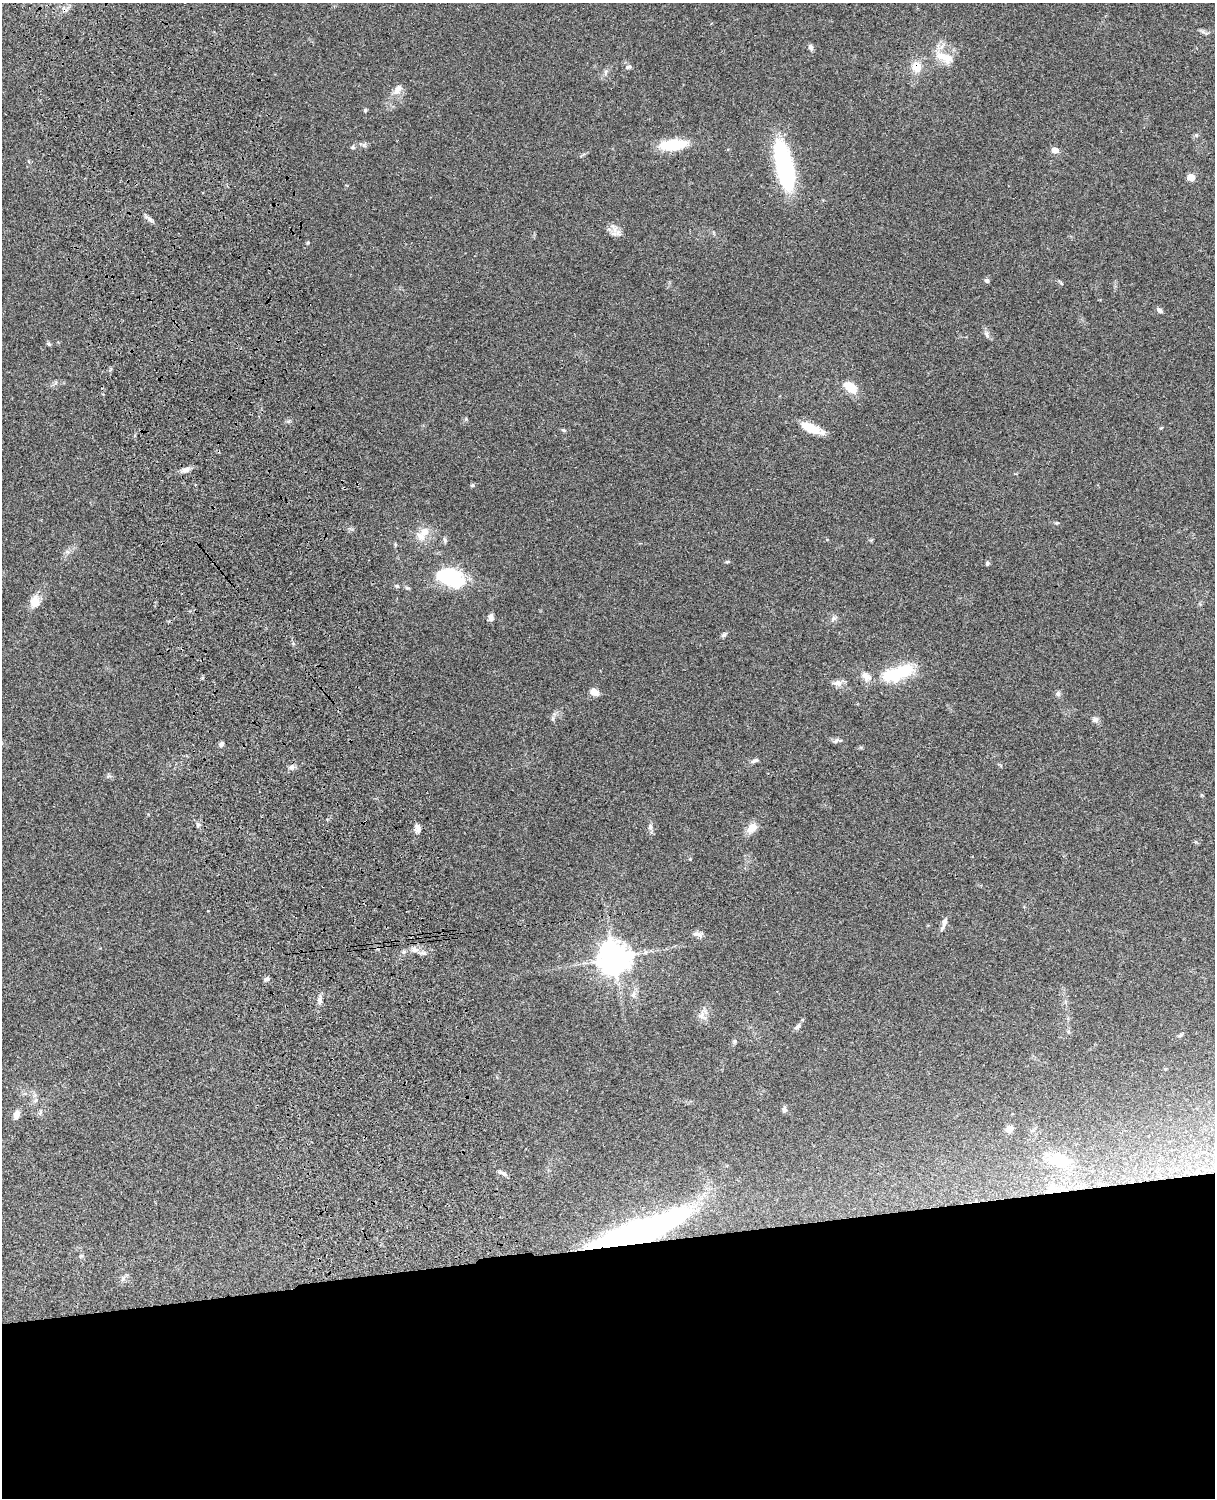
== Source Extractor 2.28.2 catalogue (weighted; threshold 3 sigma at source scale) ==
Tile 11 of 4 x 3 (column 3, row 3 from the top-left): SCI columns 2546-3758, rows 277-1772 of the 5089 x 4927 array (HDU 1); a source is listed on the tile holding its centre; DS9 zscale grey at full resolution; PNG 1217 x 1500 px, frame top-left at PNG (2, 3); no overlay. Shown black and unused: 17% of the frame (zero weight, under 3 of 4 exposures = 6% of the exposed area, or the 3 px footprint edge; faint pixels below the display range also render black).
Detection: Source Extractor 2.28.2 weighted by HDU 2 'WHT'; one run over the whole footprint, this tile lists its part. Background 0.081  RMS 0.0059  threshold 0.0264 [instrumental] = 3 sigma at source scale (4.5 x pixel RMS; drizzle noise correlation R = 1.50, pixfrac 1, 0.05/0.05 arcsec/px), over >= 5 px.
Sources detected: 71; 2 inside a brighter listed object's ellipse — not listed separately; the other 69 listed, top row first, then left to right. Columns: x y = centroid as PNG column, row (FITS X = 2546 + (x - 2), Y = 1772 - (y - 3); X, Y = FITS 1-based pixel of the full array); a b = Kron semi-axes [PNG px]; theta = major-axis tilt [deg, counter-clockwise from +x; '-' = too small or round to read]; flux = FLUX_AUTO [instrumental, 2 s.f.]
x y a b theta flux
811 47 8 6 -77 1.5
944 57 27 12 -22 11
628 67 8 5 3 1.1
916 67 13 11 -77 7.3
605 72 9 4 82 1.3
397 90 17 8 51 4.2
365 110 5 5 - 0.72
1196 135 6 5 - 1
673 145 26 10 5 24
353 147 6 5 - 0.95
1055 150 8 6 -20 3.3
784 166 47 15 -78 74
1191 177 5 5 - 10
150 220 11 5 -43 1.9
614 233 11 6 -4 2.8
308 242 4 4 - 0.6
987 280 6 6 - 1.2
1159 310 8 5 -41 1.5
987 334 11 5 -67 1.9
49 344 6 4 -44 0.81
850 387 16 10 -40 10
811 428 25 8 -23 12
1161 428 5 3 - 0.51
564 430 6 4 -21 0.78
185 470 9 6 0 2.2
472 485 5 5 - 0.94
425 531 9 8 - 5.4
445 540 8 3 -71 0.89
727 562 6 4 7 0.76
987 563 5 5 - 1
450 577 30 17 -17 39
397 586 6 5 - 0.83
35 601 17 12 81 5.9
491 617 9 6 -86 2.3
834 618 7 6 - 1.5
724 635 7 5 40 1.2
898 673 40 14 19 31
838 683 13 9 -4 3.2
594 692 11 8 -34 3.6
1058 694 7 6 - 1.5
1095 719 9 7 1 1.8
836 741 9 5 33 1.3
221 744 6 5 - 1.6
755 760 10 5 22 1.5
292 767 8 7 - 1.9
198 825 6 4 1 0.95
650 826 8 6 -76 1.6
752 828 15 11 46 5.1
417 829 11 8 76 2.4
944 922 15 6 71 2.6
696 934 15 6 -5 2.3
415 950 10 7 -6 3
404 952 6 6 - 1.2
614 958 10 10 - 880
267 979 6 5 - 1.6
633 995 9 6 72 1.9
320 999 8 6 -83 1.8
702 1015 10 9 - 3.2
798 1026 10 6 45 1.7
1180 1035 7 4 44 0.89
735 1041 6 5 - 1
35 1101 6 4 20 1
784 1109 8 6 -82 1.6
40 1112 9 4 77 1.1
16 1115 11 7 73 3.6
1009 1129 10 8 24 3.2
1058 1160 32 19 -8 24
502 1173 15 4 -27 1.8
636 1232 91 19 20 220
Overlapping masked pixels (flux is a lower limit): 2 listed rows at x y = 916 67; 636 1232
Unlisted compact peaks at least as high as the median listed source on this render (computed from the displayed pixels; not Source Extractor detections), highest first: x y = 690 859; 466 419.